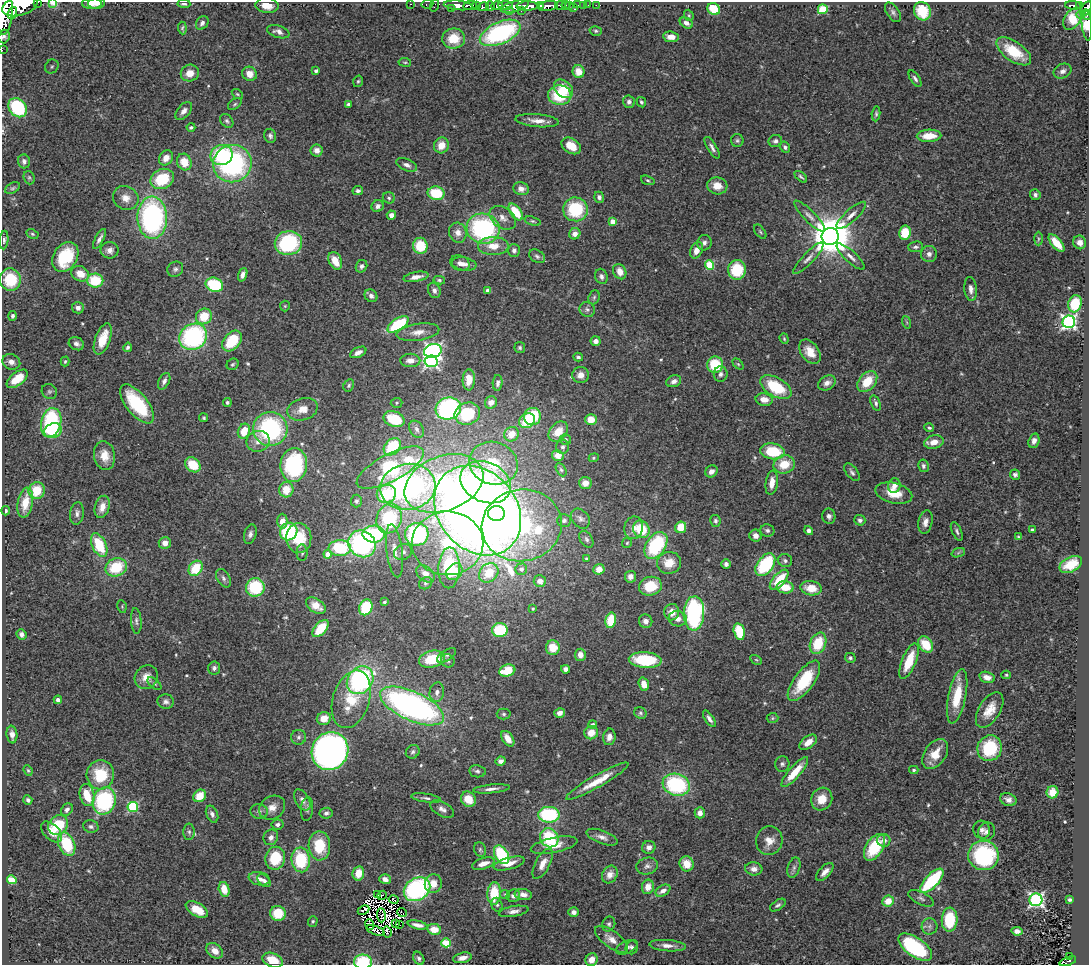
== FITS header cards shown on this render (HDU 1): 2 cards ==
NAXIS1  =                 1087
NAXIS2  =                  963

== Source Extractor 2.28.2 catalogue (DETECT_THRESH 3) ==
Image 1087 x 963 px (HDU 1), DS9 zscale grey, 1 PNG px = 1 image px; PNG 1091 x 967 px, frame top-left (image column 1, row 963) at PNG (2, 2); each listed source drawn as its Kron ellipse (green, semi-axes under 4 px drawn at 4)
Background 0.75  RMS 0.052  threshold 0.155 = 3 sigma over >= 5 px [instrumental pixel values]
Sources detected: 555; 14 with non-positive FLUX_AUTO (blend fragments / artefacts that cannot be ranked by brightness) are neither listed nor drawn; of the other 541, the 500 brightest by FLUX_AUTO listed and drawn (41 fainter detections omitted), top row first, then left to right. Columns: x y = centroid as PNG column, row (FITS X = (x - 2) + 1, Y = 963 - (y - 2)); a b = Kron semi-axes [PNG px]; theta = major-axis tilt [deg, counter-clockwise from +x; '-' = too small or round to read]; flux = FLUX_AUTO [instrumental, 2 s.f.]
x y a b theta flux
37 3 3 2 - 79
53 3 4 3 - 4.5
92 3 10 5 0 22
97 3 8 5 5 16
184 4 6 4 -4 7.5
410 4 3 2 - 13
427 4 6 3 9 16
20 5 18 10 17 5200
267 5 12 7 -6 40
458 5 14 4 -5 1300
477 5 3 3 - 160
506 5 7 3 -3 370
540 5 4 3 - 510
566 5 4 3 - 19
577 5 3 2 - 24
583 5 2 2 - 9.1
588 5 2 2 - 5.9
596 5 3 2 - 4.5
1073 5 8 3 -4 160
434 6 6 2 71 35
470 6 7 4 8 540
490 6 4 3 - 160
497 6 6 4 16 280
515 6 14 5 16 770
527 6 10 4 0 2600
548 6 10 5 10 1500
560 6 5 4 - 180
569 6 3 3 - 120
1080 6 4 3 - 160
483 7 5 4 - 260
573 7 4 2 - 11
451 8 3 2 - 89
714 9 7 5 -34 84
823 9 5 4 - 190
1086 9 8 4 59 610
509 10 3 2 - 140
4 11 23 8 88 4100
521 11 2 2 - 77
922 11 9 8 - 120
893 12 11 6 -56 12
12 13 6 4 71 840
689 15 6 4 -71 4.9
1081 15 4 3 - 100
1087 15 5 2 - 98
1073 19 12 8 55 100
202 23 7 5 52 11
686 23 7 5 -30 14
1087 25 16 5 -83 83
182 28 6 3 -84 5.9
596 31 6 5 - 6.6
278 32 12 6 -17 19
500 33 22 11 23 480
4 37 7 5 75 10
671 37 8 5 -6 30
454 39 11 10 - 79
2 50 3 2 - 11
1014 51 20 9 -35 130
405 62 6 3 -7 4.3
52 66 7 6 - 8.3
316 71 4 3 - 10
578 71 6 6 - 47
1063 71 9 7 24 18
190 73 9 8 - 41
250 74 7 7 - 35
915 79 9 4 -57 9.8
358 81 6 4 72 5.2
563 89 11 8 -41 65
237 94 6 4 -36 4.4
560 95 12 9 -3 160
629 102 6 6 - 12
641 102 5 4 - 6.3
235 104 7 5 37 6
349 104 4 4 - 12
18 108 10 8 -49 240
184 111 10 6 49 17
876 114 7 4 85 6.6
227 121 8 5 -51 8
537 121 22 6 -5 36
191 127 4 4 - 6.2
270 136 7 6 - 10
929 136 12 6 2 73
737 140 6 6 - 7.7
775 141 7 6 - 11
441 145 8 7 - 41
571 146 11 7 -33 56
785 147 6 4 -57 8.8
712 148 12 4 -59 13
317 150 6 6 - 18
221 155 11 10 - 210
166 158 8 6 57 31
24 161 7 6 - 12
184 162 8 7 - 57
232 164 19 18 - 620
407 165 11 6 -24 16
801 177 7 3 -40 6.4
29 178 7 5 -70 7.2
162 179 12 9 25 150
648 180 7 4 -19 6.3
717 186 10 8 -12 45
12 188 8 5 27 6.9
521 189 8 6 -13 20
358 191 5 4 - 9.9
436 193 8 7 - 140
1035 195 5 5 - 9.4
599 197 6 5 - 10
126 198 13 11 -30 37
389 198 6 5 - 6.8
378 206 6 5 - 12
575 209 12 12 - 210
516 212 9 5 -54 95
391 215 4 4 - 20
851 215 19 6 42 25
809 216 21 5 -45 22
152 218 21 14 -89 720
503 218 14 10 -36 29
532 221 8 4 -17 6
613 221 4 4 - 49
483 229 17 15 -17 480
760 232 8 4 -53 6
458 233 10 8 -72 26
905 233 7 6 - 89
32 234 6 4 -27 6.1
575 234 6 5 - 20
830 236 8 8 - 15000
99 239 11 4 61 13
1038 239 7 4 88 4.4
4 240 9 4 85 8.8
1080 242 7 6 - 24
288 243 14 12 11 310
704 243 7 7 - 13
1056 243 11 5 -50 67
420 246 8 7 - 95
493 246 15 9 1 50
916 247 7 5 5 9.3
110 250 9 8 - 20
514 250 6 6 - 11
696 250 9 6 64 31
929 254 8 8 - 15
537 256 9 6 -30 9.3
65 257 16 12 59 200
851 257 18 5 -43 22
808 258 21 5 46 22
335 261 9 6 -65 56
460 263 10 7 -21 19
464 264 12 6 -9 20
710 265 5 4 - 170
362 266 6 5 - 10
175 269 8 7 - 11
737 270 10 9 - 140
620 272 8 6 -62 32
80 274 9 7 -28 51
243 275 7 4 70 15
601 276 8 6 -72 11
416 277 12 5 11 25
10 280 11 10 - 140
439 280 6 4 -10 5.8
95 281 8 7 - 130
214 285 9 7 -22 250
971 289 12 6 -84 18
434 290 8 6 -67 13
488 290 4 4 - 12
371 296 7 6 - 12
594 297 7 5 69 6.7
1075 304 9 6 70 120
285 306 5 5 - 4.3
78 308 6 5 - 15
587 310 8 7 - 10
13 316 5 4 - 8.4
204 316 8 7 - 87
906 322 6 4 -70 4.6
1069 322 6 6 - 1000
398 324 12 6 33 210
418 332 21 8 8 37
193 337 14 12 36 520
103 339 16 7 70 68
784 339 5 4 - 4.6
232 341 12 8 48 150
596 341 5 5 - 15
76 344 8 6 -26 15
128 347 5 4 - 8.2
520 348 5 5 - 6.5
433 351 9 7 16 1100
358 352 9 5 25 19
810 352 13 9 -54 47
578 357 5 3 - 6.5
410 360 10 7 2 24
65 361 5 3 - 4.6
431 361 6 6 - 760
11 362 9 7 -26 20
233 364 6 5 - 6.4
738 364 6 4 -45 4.8
715 365 8 8 - 130
721 374 8 7 - 13
581 375 8 8 - 30
17 379 12 6 38 71
469 380 10 6 87 37
164 381 9 5 62 14
674 381 8 5 25 16
867 382 12 8 49 81
498 383 8 5 86 11
827 383 9 7 30 18
349 385 6 5 - 6.8
776 387 17 9 -30 160
49 391 8 7 - 8.8
764 399 8 6 -10 31
227 402 4 4 - 5.5
491 402 6 5 - 20
397 403 6 5 - 5.4
876 403 8 4 -70 9.1
137 404 23 10 -52 230
302 409 15 10 17 41
448 409 13 11 14 560
467 414 13 11 20 140
533 416 8 8 - 170
204 418 4 4 - 4.7
394 419 11 7 -21 110
591 419 6 5 - 58
527 421 8 7 - 82
51 423 15 10 76 340
929 428 5 4 - 6.1
270 429 17 17 - 470
417 429 9 6 -59 12
53 431 9 7 25 100
244 431 7 6 - 68
558 432 11 8 46 60
512 434 8 6 47 45
565 439 5 5 - 6.6
258 441 12 10 19 33
1034 441 7 5 71 16
934 442 10 6 13 33
392 447 10 7 48 160
563 447 7 6 - 10
773 451 12 8 -8 150
104 456 14 10 -81 47
558 456 6 5 - 33
594 458 5 4 - 4.7
493 463 24 21 -19 220
784 464 11 9 15 75
193 465 9 6 -40 93
294 465 17 13 84 350
923 466 6 5 - 9.2
390 468 37 13 28 410
561 470 7 4 -62 6.1
711 471 6 5 - 19
852 472 10 5 -52 10
1015 475 5 5 - 8.1
486 482 26 20 -24 380
444 483 41 27 21 580
585 483 6 6 - 23
772 483 12 6 82 37
894 486 7 6 - 23
408 487 28 23 10 1000
286 490 8 7 - 52
37 491 8 8 - 110
894 493 19 10 -14 71
386 494 10 9 - 150
356 501 6 5 - 7.2
25 503 15 7 79 80
102 507 11 7 73 36
6 511 4 4 - 7.9
478 511 49 39 -49 6400
77 513 11 7 83 15
496 514 8 7 - 350
829 516 8 6 -80 12
389 518 15 12 69 270
580 519 11 8 -50 16
564 520 7 6 - 11
860 520 5 5 - 10
282 521 7 5 88 30
715 521 6 5 - 7.8
925 522 12 7 79 20
522 525 40 36 11 820
681 527 6 5 - 66
634 528 11 9 79 28
641 529 9 8 - 110
767 530 7 6 - 9.7
1032 530 4 3 - 11
809 531 5 4 - 12
957 531 10 4 -66 9.4
289 532 9 8 - 210
250 534 10 6 74 12
374 534 11 8 1 340
417 534 12 11 - 470
755 536 6 6 - 20
1019 537 4 3 - 6.1
299 538 15 12 -87 120
586 539 9 6 -58 11
165 543 6 6 - 29
447 543 36 32 1 400
627 543 5 5 - 4.5
362 544 14 12 -41 560
99 545 12 7 -64 140
656 545 15 9 57 290
340 548 11 8 1 220
394 551 27 8 -83 45
403 552 9 8 - 18
302 553 8 5 88 8.7
958 553 7 4 20 6.4
328 554 4 4 - 68
586 558 4 3 - 5.3
785 561 7 6 - 10
669 563 12 11 - 54
726 564 5 5 - 12
1071 564 12 7 27 62
765 565 13 8 53 260
116 567 11 9 22 140
196 568 8 6 53 110
449 568 20 10 88 210
521 569 6 5 - 14
599 569 5 5 - 44
454 572 9 7 49 57
489 573 11 8 46 82
425 574 10 7 -40 32
630 577 6 5 - 22
223 578 10 6 -59 12
779 580 12 6 49 100
540 581 6 6 - 26
426 583 7 5 32 6.3
650 586 11 9 13 100
255 587 9 9 - 200
785 587 8 6 -6 58
811 588 10 7 -9 61
384 602 4 3 - 5.5
316 606 11 7 -33 42
122 607 6 4 -80 4.8
366 607 8 6 64 170
533 609 3 3 - 4.6
672 612 8 7 - 36
694 613 17 10 87 530
678 619 9 7 -10 24
611 620 8 5 78 88
136 621 13 5 -85 11
646 621 7 6 - 18
321 629 10 5 49 100
500 630 8 7 - 170
739 632 8 5 -77 140
21 634 5 5 - 14
818 643 11 8 67 120
926 645 9 6 -51 90
553 648 7 7 - 60
446 655 11 5 33 9.8
580 655 6 5 - 29
850 658 5 5 - 6.8
432 659 13 8 13 110
645 660 16 8 -5 190
756 660 6 4 -29 5.2
448 661 7 6 - 8.5
909 661 19 7 68 100
214 668 6 6 - 10
566 669 4 4 - 22
507 671 8 6 17 99
1006 675 4 4 - 4.3
146 677 12 11 - 40
987 677 8 5 -15 25
360 680 15 12 52 570
804 681 24 10 54 170
154 684 8 4 -39 6.5
644 684 7 5 -73 33
437 692 10 7 79 14
957 696 27 9 78 110
351 699 30 18 72 140
58 700 4 4 - 12
166 702 8 7 - 14
412 706 34 14 -24 1100
990 710 20 10 58 53
560 713 5 4 - 20
640 713 6 5 - 6.8
504 714 7 5 -1 6.5
772 718 6 5 - 5.2
324 719 7 6 - 45
709 719 9 4 -57 14
592 725 4 4 - 12
591 733 7 6 - 46
12 735 9 5 -82 19
298 737 7 7 - 9.9
609 737 8 6 79 20
508 739 9 5 -56 37
808 742 10 6 37 35
990 748 13 12 - 180
330 751 19 18 - 1700
413 752 7 6 - 8.5
935 754 17 10 55 62
501 761 5 4 - 19
782 764 8 7 - 9.5
28 770 5 4 - 4.7
914 770 4 3 - 5.4
477 771 8 6 -8 10
795 772 19 6 49 80
100 775 15 14 - 140
597 781 35 6 30 76
676 785 14 11 -18 340
491 789 18 4 6 19
1052 792 6 6 - 39
87 795 11 7 -78 95
200 796 7 6 - 65
426 798 15 4 -8 11
468 799 8 7 - 60
822 799 11 10 - 55
28 800 5 4 - 8.5
302 800 11 6 -61 18
1008 800 8 6 -22 17
104 801 14 11 72 380
133 807 5 5 - 300
272 808 14 11 34 33
307 809 12 6 85 13
442 809 13 7 -29 18
67 810 7 5 49 11
259 811 8 7 - 12
326 813 6 5 - 10
700 813 5 5 - 24
212 814 9 5 -66 11
549 815 11 8 0 280
58 825 11 9 42 120
277 825 6 5 - 10
91 827 8 6 -14 11
982 830 9 8 - 14
52 832 13 7 -44 32
189 832 8 5 -89 9.8
987 832 9 8 - 15
271 837 8 7 - 15
602 837 16 6 -20 20
549 838 10 9 - 190
884 840 6 6 - 17
769 841 14 13 - 41
67 844 12 8 -68 160
554 845 24 7 11 49
319 846 14 11 -87 120
649 847 7 6 - 17
874 847 15 8 57 170
480 850 7 6 - 6.8
502 855 10 6 -57 240
983 855 15 15 - 350
275 858 11 10 - 130
301 860 12 9 -84 190
509 863 16 5 16 38
483 864 12 5 18 32
543 864 16 7 62 32
687 864 8 7 - 54
647 866 11 8 12 15
794 868 10 6 73 12
754 869 8 6 -7 22
825 872 11 5 46 22
358 873 7 6 - 53
610 874 9 7 62 24
259 879 10 6 -10 20
385 879 6 4 -18 21
12 880 4 4 - 150
264 880 8 5 -39 12
932 881 15 6 47 340
433 884 9 8 - 39
648 887 7 6 - 30
224 889 7 5 -75 54
417 889 14 11 33 540
663 891 8 5 31 21
494 893 11 7 85 110
505 894 5 4 - 4.6
523 894 9 5 -9 21
377 895 3 2 - 7.9
382 895 5 2 - 15
513 896 7 6 - 15
921 898 14 6 -27 14
394 900 5 4 - 6.1
1036 900 6 6 - 790
1070 900 3 3 - 5.6
888 901 6 5 - 60
497 905 7 5 -74 7.6
778 905 9 5 35 8.9
197 909 12 6 -30 67
363 910 6 3 27 7.7
514 911 15 5 9 18
402 912 5 2 - 7.5
574 912 5 4 - 17
278 913 8 7 - 91
381 915 7 4 -85 10
950 920 12 8 85 160
313 921 5 4 - 5
395 923 3 2 - 5.3
609 924 7 6 - 8.8
369 925 5 4 - 4.7
399 925 4 2 - 4.5
418 925 10 3 -12 18
929 926 8 8 - 14
434 929 7 5 -11 55
376 931 10 3 -22 9.3
1017 931 5 4 - 13
387 932 5 3 - 11
611 939 19 8 -36 38
446 943 4 4 - 170
668 946 18 5 -4 25
627 947 11 6 24 16
632 947 7 6 - 8.8
915 947 20 9 -36 380
215 951 9 6 -41 32
1069 956 3 2 - 11
419 958 7 5 -61 9.9
462 958 9 5 12 26
273 960 11 7 -23 65
591 960 6 6 - 38
1068 961 9 4 19 130
363 962 9 7 -2 160
At the frame edge (FLAGS 8, measured only in part): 15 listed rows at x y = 37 3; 53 3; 184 4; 20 5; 267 5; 1086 9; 4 11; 1087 15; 1087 25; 4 37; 2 50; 18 108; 273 960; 1068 961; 363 962
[41 fainter detections neither listed nor drawn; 14 non-positive-flux detections neither listed nor drawn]